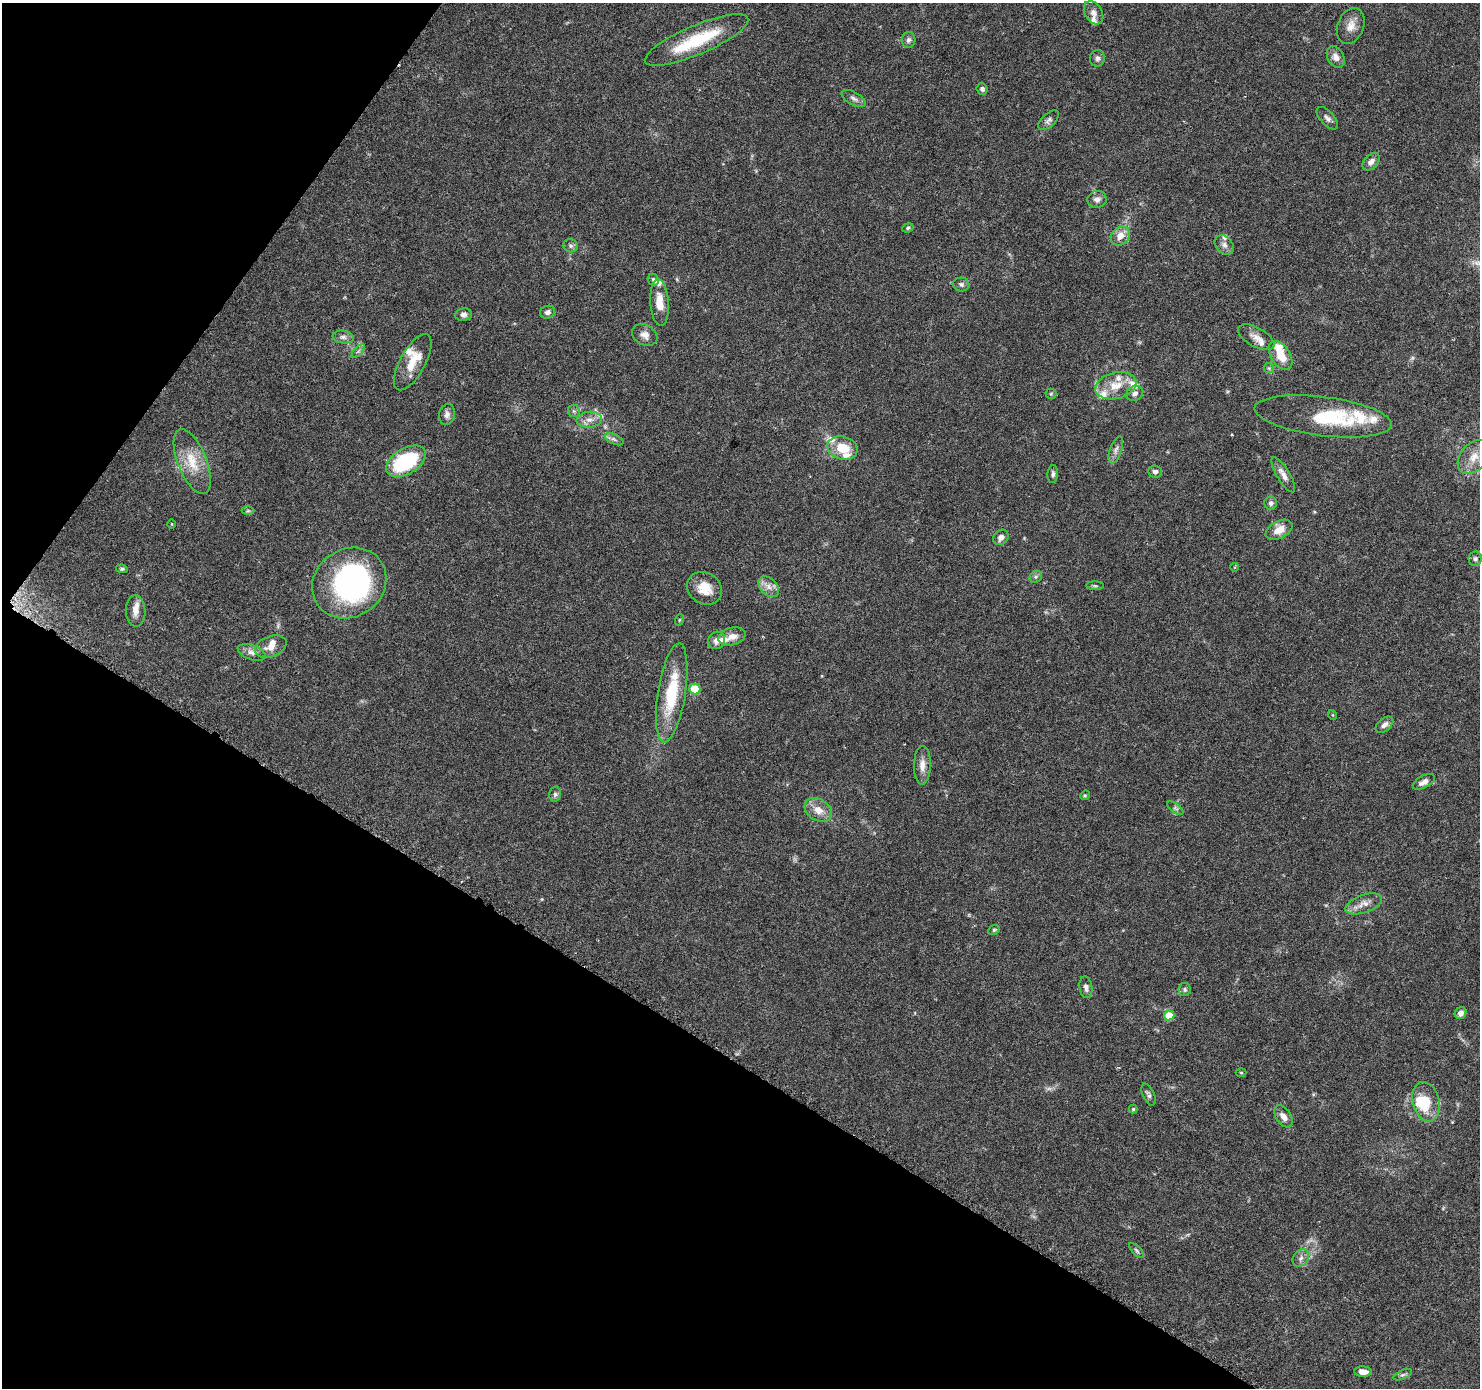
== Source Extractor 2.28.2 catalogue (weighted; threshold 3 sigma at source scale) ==
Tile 9 of 4 x 4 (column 1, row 3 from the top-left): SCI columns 12-1489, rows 1644-3029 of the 5937 x 5999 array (HDU 1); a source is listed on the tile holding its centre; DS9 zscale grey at full resolution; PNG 1482 x 1390 px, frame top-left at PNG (2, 3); each listed source drawn as its Kron ellipse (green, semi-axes under 4 px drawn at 4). Shown black and unused: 31% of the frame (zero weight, under 3 of 6 exposures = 1% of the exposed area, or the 3 px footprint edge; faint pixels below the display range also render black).
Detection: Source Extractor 2.28.2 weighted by HDU 2 'WHT'; one run over the whole footprint, this tile lists its part. Background 0.0521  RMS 0.0025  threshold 0.0103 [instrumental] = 3 sigma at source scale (4.09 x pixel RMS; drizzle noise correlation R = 1.36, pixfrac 0.8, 0.0396/0.0396 arcsec/px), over >= 5 px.
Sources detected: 113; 1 too faint to see at this stretch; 4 inside a brighter object's white glare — neither listed nor drawn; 20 inside a brighter listed object's ellipse — not listed separately; the other 88 listed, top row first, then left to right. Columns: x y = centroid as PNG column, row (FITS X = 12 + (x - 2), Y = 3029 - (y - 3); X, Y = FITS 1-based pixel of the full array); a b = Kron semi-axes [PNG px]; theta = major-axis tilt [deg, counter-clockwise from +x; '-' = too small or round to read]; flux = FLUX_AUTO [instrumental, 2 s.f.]
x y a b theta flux
1094 13 12 8 -58 1.3
1351 26 18 13 68 2.5
697 40 56 14 23 13
908 40 8 7 - 0.7
1336 57 11 8 -63 1.5
1097 58 8 7 - 0.73
982 89 5 5 - 0.68
854 99 13 6 -30 0.99
1327 118 14 7 -47 0.95
1048 120 13 6 42 0.84
1371 162 10 6 45 1.2
1097 199 10 8 12 1.2
908 228 6 4 23 0.35
1120 236 10 8 47 2.6
1224 245 11 8 -47 1.2
570 246 7 6 - 0.6
653 280 6 5 - 0.5
961 284 8 7 - 0.67
660 302 23 9 -86 3.7
548 312 8 6 18 0.84
463 314 8 6 8 0.91
645 335 13 10 -31 1.6
343 337 10 6 -7 0.93
1256 337 20 9 -29 2.1
358 351 8 3 45 0.42
1281 355 16 9 -57 4.2
413 362 31 12 61 5.5
1269 368 5 5 - 0.36
1116 386 21 13 14 4.7
1135 393 9 7 28 0.92
1051 394 5 5 - 0.28
574 411 6 6 - 0.48
447 414 11 8 80 1.1
1323 416 69 19 -7 11
589 420 13 8 5 1.6
614 439 10 5 -24 0.7
842 448 15 11 -17 5.5
1116 450 14 6 70 1
1474 457 19 13 50 3.9
406 461 22 12 31 20
192 462 34 14 -68 6.2
1155 472 7 6 - 0.81
1053 474 9 5 86 0.63
1283 475 20 6 -59 1.8
1271 503 6 6 - 0.7
248 511 6 4 1 0.34
172 524 5 3 - 0.17
1279 530 14 8 28 2.8
1001 537 8 7 - 1.3
1475 559 7 6 - 0.61
1235 567 4 3 - 0.25
122 569 6 4 -8 0.4
1036 577 7 5 44 0.51
349 583 38 34 34 50
1095 586 9 4 0 0.36
769 587 12 8 -46 1.7
705 588 18 15 -33 4.4
136 611 16 9 -87 1.9
679 620 6 3 71 0.25
732 636 14 8 16 1.9
716 640 9 8 - 1.3
271 647 16 10 20 2.4
252 652 14 7 -19 1.3
695 689 5 5 - 9.2
672 693 50 14 81 13
1333 715 5 3 - 0.19
1384 725 10 6 39 1
922 765 19 8 88 2.1
1424 782 12 6 28 1.4
555 794 7 6 - 0.53
1085 795 5 4 - 0.26
1175 808 9 4 -35 0.55
818 810 15 10 -32 2.8
1364 904 19 9 19 2.2
994 930 6 4 26 0.33
1086 987 11 6 -83 0.97
1185 989 6 6 - 0.53
1461 1013 6 5 - 1.2
1169 1015 5 5 - 5
1241 1073 5 3 - 0.22
1149 1095 12 5 -67 0.67
1426 1102 20 13 -75 4.6
1133 1109 4 4 - 0.28
1283 1116 12 7 -55 1.6
1137 1250 10 4 -46 0.43
1301 1258 9 7 52 1
1363 1372 9 5 -3 1.8
1403 1375 10 4 23 0.51